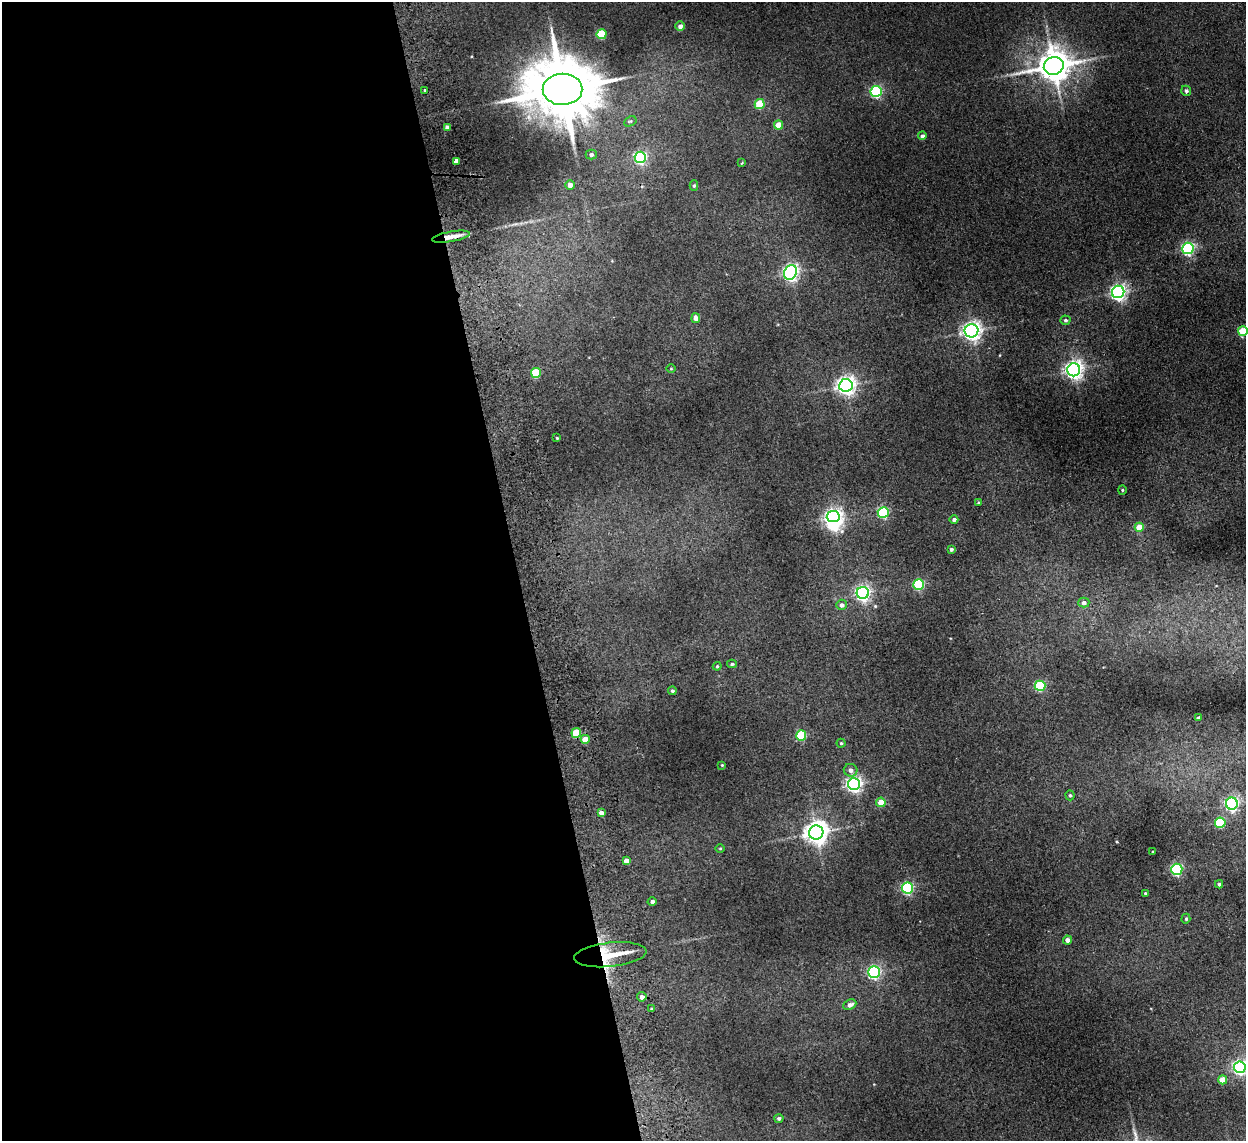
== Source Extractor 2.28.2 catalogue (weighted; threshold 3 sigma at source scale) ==
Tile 9 of 4 x 4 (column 1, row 3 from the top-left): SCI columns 53-1296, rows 1293-2431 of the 5079 x 4977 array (HDU 1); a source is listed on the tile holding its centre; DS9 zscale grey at full resolution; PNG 1248 x 1143 px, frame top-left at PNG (2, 2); each listed source drawn as its Kron ellipse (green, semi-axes under 4 px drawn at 4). Shown black and unused: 41% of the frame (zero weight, under 2 of 3 exposures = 3% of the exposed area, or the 3 px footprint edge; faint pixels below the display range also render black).
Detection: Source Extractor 2.28.2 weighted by HDU 2 'WHT'; one run over the whole footprint, this tile lists its part. Background 0.072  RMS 0.01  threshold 0.0452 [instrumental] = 3 sigma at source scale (4.5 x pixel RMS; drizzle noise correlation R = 1.50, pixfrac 1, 0.05/0.05 arcsec/px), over >= 5 px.
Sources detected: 80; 1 inside a brighter object's white glare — neither listed nor drawn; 1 inside a brighter listed object's ellipse — not listed separately; the other 78 listed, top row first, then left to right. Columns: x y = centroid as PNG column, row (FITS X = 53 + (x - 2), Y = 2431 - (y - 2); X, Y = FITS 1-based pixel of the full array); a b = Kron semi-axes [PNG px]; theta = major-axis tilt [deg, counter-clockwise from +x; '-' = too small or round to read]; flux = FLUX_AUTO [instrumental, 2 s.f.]
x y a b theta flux
680 26 5 4 - 4.6
602 34 5 5 - 47
1054 66 10 9 - 2100
563 89 20 15 1 9200
425 90 3 3 - 2
876 91 5 5 - 120
1186 91 5 5 - 2.4
760 104 5 5 - 39
630 121 6 4 28 1.7
778 125 4 4 - 18
447 127 4 4 - 4.5
922 136 4 4 - 4.2
591 154 5 5 - 2.9
640 157 5 5 - 170
457 161 4 3 - 110
742 163 4 3 - 1.2
570 185 5 4 - 6
694 186 5 4 - 1.6
451 237 19 5 10 11
1188 248 5 5 - 180
790 272 7 6 - 330
1118 292 6 6 - 350
696 318 5 4 - 5.8
1065 320 5 5 - 1.9
971 331 7 6 - 490
1243 331 5 5 - 31
671 369 5 3 - 0.84
1074 370 6 6 - 470
536 373 5 5 - 40
846 385 6 6 - 520
557 438 3 3 - 0.81
1122 490 4 4 - 0.98
979 503 4 3 - 2
883 512 5 5 - 100
833 517 6 5 - 350
954 520 4 4 - 2.8
1139 527 4 4 - 15
951 549 4 4 - 1.7
919 585 5 5 - 84
863 593 6 6 - 290
1084 603 5 5 - 3.5
841 605 5 5 - 3.6
732 664 5 4 - 1.7
717 666 4 4 - 1.1
1040 686 5 5 - 79
672 691 4 4 - 1.9
1199 718 4 3 - 2.7
576 733 5 5 - 28
801 736 5 5 - 53
585 739 4 4 - 13
841 743 4 4 - 1.1
722 765 3 3 - 0.84
851 770 7 6 - 4.3
854 784 6 6 - 340
1070 795 5 4 - 1.4
881 802 4 4 - 16
1232 804 6 6 - 230
601 813 4 4 - 6
1220 823 5 5 - 65
816 833 7 7 - 890
720 848 5 3 - 0.86
1153 852 3 2 - 0.89
626 861 4 4 - 7.3
1177 869 5 5 - 150
1219 884 4 4 - 1.6
907 888 5 5 - 130
1145 893 3 2 - 0.88
652 902 4 4 - 2.6
1186 919 5 4 - 1.2
1067 940 4 4 - 4.2
610 955 36 12 6 35
874 972 6 5 - 190
642 997 4 4 - 5
850 1005 6 5 - 3.9
652 1009 4 3 - 2.2
1240 1067 6 6 - 250
1223 1080 4 4 - 16
779 1118 4 4 - 2
Overlapping masked pixels (flux is a lower limit): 3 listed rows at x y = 451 237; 576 733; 610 955
Isophote crosses this tile's border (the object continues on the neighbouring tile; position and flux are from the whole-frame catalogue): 2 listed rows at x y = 1243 331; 1240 1067